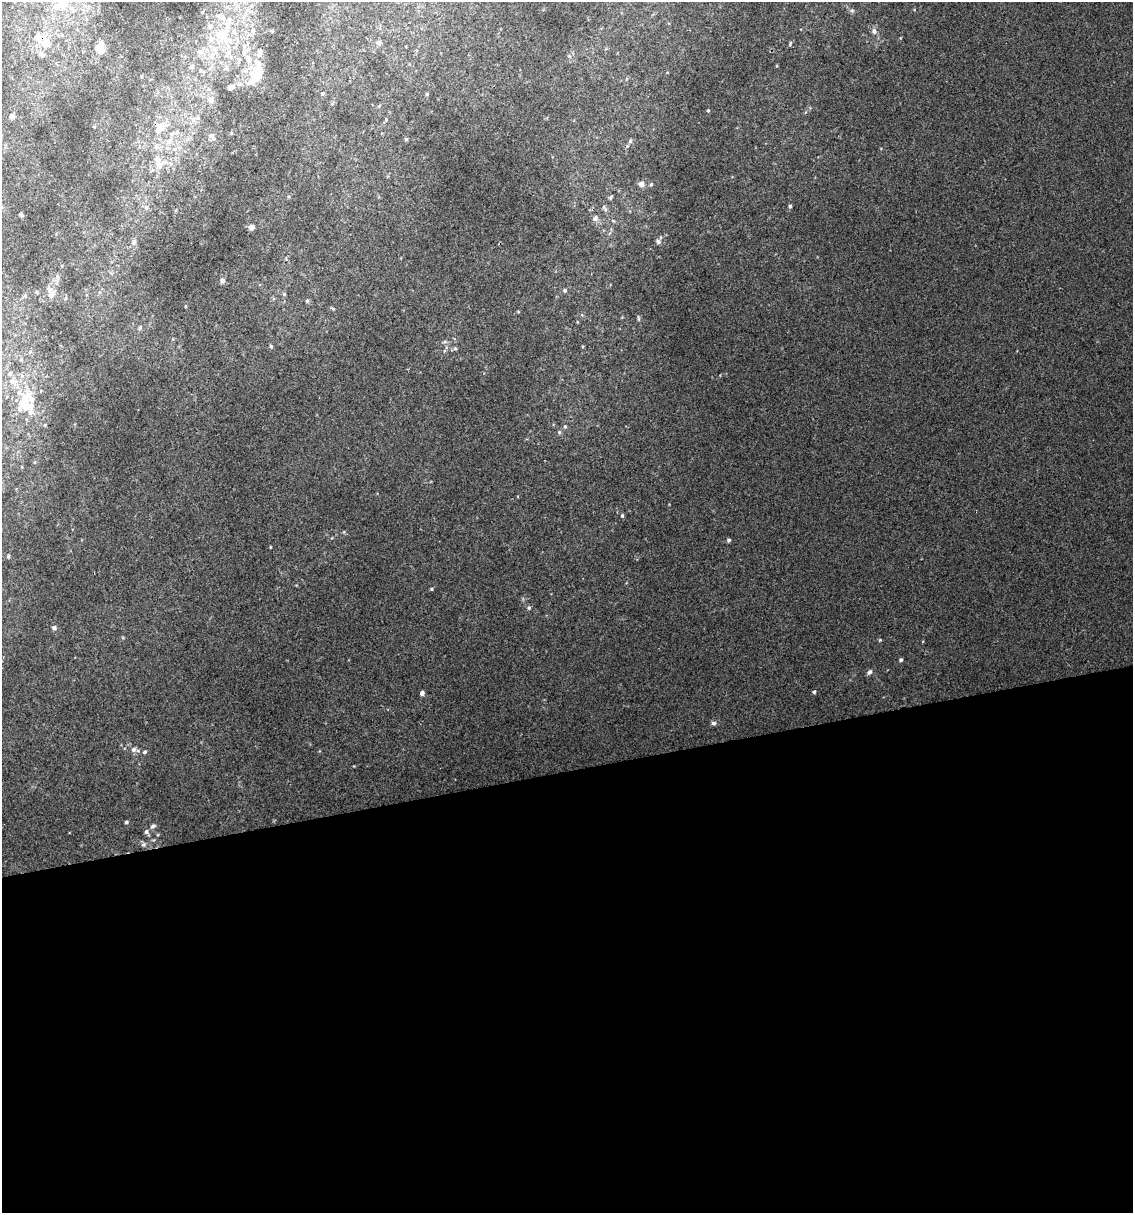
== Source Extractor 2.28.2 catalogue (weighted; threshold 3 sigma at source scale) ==
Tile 15 of 4 x 4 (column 3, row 4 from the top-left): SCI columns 2286-3416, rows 1-1211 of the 4616 x 4845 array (HDU 1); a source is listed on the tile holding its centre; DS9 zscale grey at full resolution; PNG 1135 x 1215 px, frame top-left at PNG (2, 2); no overlay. Shown black and unused: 36% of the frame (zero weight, under 2 of 3 exposures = <1% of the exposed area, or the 3 px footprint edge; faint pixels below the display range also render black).
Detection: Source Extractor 2.28.2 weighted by HDU 2 'WHT'; one run over the whole footprint, this tile lists its part. Background 0.0207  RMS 0.007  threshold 0.0314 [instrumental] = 3 sigma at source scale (4.5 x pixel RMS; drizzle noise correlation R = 1.50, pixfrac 1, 0.0396/0.0396 arcsec/px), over >= 5 px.
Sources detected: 98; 2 inside a brighter object's white glare — not listed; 11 inside a brighter listed object's ellipse — not listed separately; the other 85 listed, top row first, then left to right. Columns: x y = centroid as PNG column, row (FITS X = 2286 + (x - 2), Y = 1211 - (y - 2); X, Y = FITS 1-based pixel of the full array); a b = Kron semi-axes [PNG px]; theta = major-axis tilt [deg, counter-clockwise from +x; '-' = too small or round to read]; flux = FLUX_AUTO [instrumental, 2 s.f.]
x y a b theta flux
63 3 12 10 49 11
852 11 6 5 - 1.3
202 12 4 3 - 0.57
253 30 10 7 73 2.9
272 31 4 4 - 0.78
874 31 8 7 - 2.5
62 35 6 3 -71 0.84
222 35 21 17 -47 26
46 42 11 10 - 8.7
378 43 7 5 -18 1.5
790 44 7 4 65 0.92
100 50 18 7 82 6.7
245 51 17 9 54 7.7
199 52 8 7 - 3
42 55 9 7 -34 2.4
211 56 14 8 54 6.8
569 56 6 4 90 0.96
192 67 5 5 - 1.3
257 70 25 18 81 19
626 79 5 3 - 0.66
231 87 12 6 27 3.1
322 94 5 5 - 1.1
427 94 5 4 - 0.84
210 100 10 8 -42 3.9
379 106 5 3 - 0.73
708 110 4 4 - 0.73
12 116 6 6 - 2.7
194 119 10 6 23 2.9
386 120 5 4 - 0.93
160 127 18 11 55 10
177 132 6 6 - 1.9
211 136 11 7 -42 2.7
406 139 4 4 - 0.96
630 141 6 4 78 1.4
169 142 7 7 - 2.8
158 162 24 11 -69 10
641 184 6 6 - 3.7
651 184 5 4 - 0.79
611 197 6 4 55 1.1
790 206 5 4 - 1.1
146 207 6 5 - 1.4
604 208 12 5 -55 1.9
21 214 4 3 - 1.1
595 218 8 6 48 2.7
251 227 6 5 - 3.3
658 241 6 5 - 1.6
134 242 8 6 89 2
222 281 6 6 - 2
565 290 5 5 - 1.2
52 293 14 9 88 6.3
284 294 5 5 - 0.9
25 295 6 4 20 0.95
307 301 5 5 - 0.97
333 309 6 4 -3 0.81
638 318 9 3 -85 1.2
140 328 6 5 - 1.4
445 342 6 4 -18 1.1
271 346 5 4 - 0.91
455 348 5 5 - 1.1
30 352 6 3 19 0.95
10 373 6 6 - 1.9
12 381 9 8 - 3.8
26 405 24 20 -85 22
45 425 4 4 - 0.59
565 426 5 5 - 1
559 432 6 4 -73 0.93
622 516 5 4 - 1.1
728 540 5 5 - 1.2
270 547 4 2 - 0.55
8 556 5 4 - 1.1
431 589 4 4 - 0.83
529 608 6 5 - 1.2
54 628 6 5 - 1.8
880 640 5 4 - 0.71
901 660 4 4 - 1.3
869 672 8 6 55 1.9
814 692 4 4 - 1.1
422 693 4 4 - 2.7
714 723 7 6 - 1.6
134 750 7 7 - 2.8
144 752 5 5 - 1.2
126 822 4 4 - 1.2
153 826 8 5 19 1.6
147 832 8 5 -57 1.9
143 844 6 6 - 1.6
Isophote crosses this tile's border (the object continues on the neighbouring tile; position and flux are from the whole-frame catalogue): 1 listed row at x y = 63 3
Unlisted compact peaks at least as high as the median listed source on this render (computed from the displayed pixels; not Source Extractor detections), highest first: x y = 354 766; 613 221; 900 38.